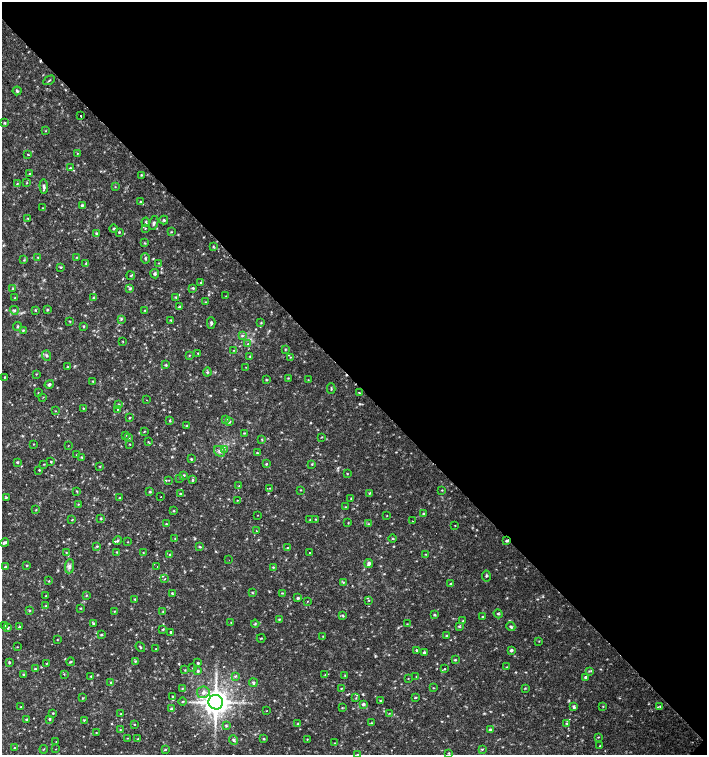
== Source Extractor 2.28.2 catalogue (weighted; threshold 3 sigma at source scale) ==
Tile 8 of 4 x 4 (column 4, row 2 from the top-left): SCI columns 4454-5863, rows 3012-4516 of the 6023 x 6029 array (HDU 1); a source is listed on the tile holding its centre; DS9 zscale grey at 2 x 2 block average (1 PNG px = mean of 2 x 2 image px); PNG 709 x 757 px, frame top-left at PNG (2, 2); each listed source drawn as its Kron ellipse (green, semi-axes under 4 px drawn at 4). Shown black and unused: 50% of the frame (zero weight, under 2 of 3 exposures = <1% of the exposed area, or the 3 px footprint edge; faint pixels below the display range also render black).
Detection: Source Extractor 2.28.2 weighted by HDU 2 'WHT'; one run over the whole footprint, this tile lists its part. Background 0.0332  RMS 0.0036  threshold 0.0164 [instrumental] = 3 sigma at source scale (4.5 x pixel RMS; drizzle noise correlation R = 1.50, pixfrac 1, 0.0396/0.0396 arcsec/px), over >= 5 px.
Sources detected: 302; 3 cosmic-ray / hot-pixel residue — neither listed nor drawn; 1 coinciding with a brighter row at this scale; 2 inside a brighter listed object's ellipse — not listed separately; the other 296 listed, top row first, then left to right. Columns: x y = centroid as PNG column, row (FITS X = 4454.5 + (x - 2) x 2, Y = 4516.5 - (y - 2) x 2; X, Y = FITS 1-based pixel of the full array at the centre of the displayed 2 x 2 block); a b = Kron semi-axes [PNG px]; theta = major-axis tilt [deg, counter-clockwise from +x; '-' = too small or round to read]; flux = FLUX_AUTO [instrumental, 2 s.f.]
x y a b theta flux
49 80 6 2 29 0.79
17 91 4 3 - 1.2
81 116 2 2 - 0.69
4 123 4 3 - 0.86
45 131 3 2 - 0.42
77 153 2 2 - 0.44
28 154 2 2 - 1.1
70 168 3 2 - 0.71
30 174 3 3 - 0.73
141 175 4 2 - 0.52
27 183 3 2 - 0.45
17 184 3 2 - 0.52
44 186 7 3 -84 2
115 187 2 2 - 0.38
141 202 3 2 - 0.58
82 205 3 3 - 0.96
42 208 3 2 - 0.47
27 218 3 2 - 0.46
164 220 4 2 - 0.96
146 222 4 3 - 1.1
154 223 7 3 76 1.6
145 228 3 2 - 0.54
114 229 4 3 - 0.96
119 232 3 3 - 0.75
171 232 3 2 - 0.54
96 234 3 3 - 0.92
145 243 3 2 - 0.61
213 247 3 3 - 0.71
38 257 3 2 - 0.62
77 257 3 2 - 0.5
145 258 5 3 - 1.1
24 260 3 2 - 0.72
86 263 3 2 - 0.72
159 263 3 2 - 0.39
61 267 3 3 - 0.8
155 274 5 4 - 1.6
131 276 4 3 - 0.92
200 283 3 2 - 0.62
193 288 4 3 - 1
13 289 3 3 - 0.77
130 289 4 3 - 1.2
226 296 3 2 - 0.35
176 297 3 3 - 0.81
15 298 3 2 - 0.5
93 298 3 2 - 0.71
205 302 3 2 - 0.37
179 307 3 3 - 0.93
14 310 4 3 - 1.1
35 310 3 2 - 0.62
47 310 3 3 - 0.81
144 310 3 2 - 0.39
121 319 4 3 - 1
171 320 3 3 - 0.89
70 321 3 2 - 0.61
211 323 6 2 -87 1.2
261 323 3 2 - 0.58
17 326 4 2 - 0.86
84 326 3 2 - 0.75
23 330 3 3 - 0.76
242 336 4 3 - 0.93
123 341 3 2 - 0.41
248 344 4 2 - 0.79
285 349 3 2 - 0.64
234 350 3 2 - 0.64
198 353 4 2 - 0.64
189 355 3 2 - 0.44
47 356 5 4 - 1.5
250 356 4 2 - 0.78
290 357 3 2 - 0.37
166 365 3 3 - 0.78
68 367 3 2 - 0.65
246 367 2 2 - 0.31
207 372 4 3 - 0.95
36 374 3 2 - 0.45
5 377 3 2 - 0.6
288 378 3 2 - 0.53
266 380 4 2 - 0.64
308 380 2 2 - 0.38
93 381 3 2 - 0.67
49 384 4 3 - 1.6
331 389 5 2 - 0.77
38 393 3 2 - 0.45
359 393 3 2 - 0.57
43 397 3 2 - 0.36
146 400 2 2 - 0.46
119 404 3 2 - 0.6
83 408 3 2 - 0.53
117 409 2 2 - 0.43
55 411 2 2 - 0.39
129 418 3 2 - 0.58
226 419 3 2 - 0.53
170 420 4 2 - 0.71
229 422 3 2 - 0.7
186 426 3 2 - 0.58
144 431 4 2 - 0.49
244 433 3 2 - 0.6
125 436 3 2 - 0.47
322 437 3 2 - 0.47
129 438 3 2 - 0.54
262 439 4 2 - 0.86
148 442 3 2 - 0.46
33 444 3 2 - 0.4
130 444 2 2 - 0.45
68 446 2 2 - 0.29
224 449 3 3 - 0.93
220 451 6 5 - 2.7
257 453 4 2 - 0.87
77 455 3 3 - 0.72
82 457 3 2 - 0.63
191 459 3 3 - 0.82
17 462 3 3 - 1
51 462 2 2 - 1.2
44 464 3 2 - 0.47
266 464 3 3 - 0.73
312 464 3 2 - 0.63
100 466 2 2 - 0.57
39 470 3 2 - 0.5
347 474 3 2 - 0.53
184 475 3 2 - 0.65
180 478 3 2 - 0.48
169 480 3 2 - 0.42
193 480 4 3 - 1.1
239 486 3 2 - 0.57
270 488 3 2 - 0.42
300 490 2 2 - 0.57
442 490 3 2 - 0.42
77 491 3 2 - 0.57
150 492 4 2 - 0.79
369 493 3 2 - 0.65
180 494 3 2 - 0.67
6 497 3 2 - 0.65
161 497 2 2 - 0.26
120 498 3 3 - 0.69
351 498 2 2 - 0.61
237 500 3 2 - 0.35
78 504 3 2 - 0.47
345 507 2 2 - 0.35
36 510 3 2 - 0.68
174 511 3 2 - 0.62
423 514 4 3 - 1.1
258 515 2 2 - 0.29
387 515 2 2 - 0.31
101 518 3 2 - 0.81
316 519 2 2 - 0.45
72 520 3 2 - 0.54
310 520 3 2 - 0.55
413 521 2 2 - 0.71
348 523 3 2 - 0.44
166 524 3 2 - 0.67
368 524 3 2 - 0.69
455 525 2 2 - 0.37
257 531 2 2 - 0.9
392 538 4 2 - 0.6
175 539 3 2 - 0.57
117 541 4 3 - 1.2
507 541 3 3 - 1.7
128 542 2 2 - 0.39
4 543 5 3 - 1.8
97 546 3 2 - 0.63
200 547 4 3 - 0.87
288 548 3 2 - 0.81
66 552 2 2 - 0.5
117 552 3 2 - 0.59
143 553 3 2 - 0.49
310 553 2 2 - 1.1
426 554 3 2 - 0.58
170 555 3 2 - 0.65
229 560 2 2 - 0.3
369 563 4 3 - 2.9
27 565 3 2 - 0.65
69 566 7 4 83 2.6
5 567 3 3 - 0.83
157 567 2 2 - 0.53
273 567 3 2 - 0.54
486 576 5 2 - 0.75
165 579 3 2 - 0.4
49 581 3 2 - 0.54
343 582 4 2 - 0.77
451 584 4 3 - 1
172 593 3 2 - 0.8
252 593 3 2 - 0.72
282 593 3 2 - 0.67
86 595 3 2 - 0.61
45 596 2 2 - 0.52
298 598 3 3 - 1
135 599 3 2 - 0.62
369 600 3 2 - 0.47
308 601 2 2 - 0.4
46 606 2 2 - 0.48
81 608 3 2 - 0.53
29 611 3 2 - 0.78
114 611 3 2 - 0.45
163 612 3 2 - 0.58
498 614 5 3 - 1.3
434 615 3 2 - 0.84
343 616 4 2 - 0.76
482 617 3 2 - 0.46
279 619 3 2 - 0.56
463 621 4 3 - 0.74
231 622 3 2 - 0.35
93 623 3 3 - 0.85
255 624 4 2 - 0.74
407 624 3 2 - 0.44
5 626 3 2 - 0.6
459 626 4 3 - 0.96
19 627 3 3 - 1.3
511 627 4 3 - 1.2
8 628 4 3 - 1.2
163 629 3 3 - 0.83
171 632 3 2 - 0.88
102 635 3 3 - 0.75
323 636 2 2 - 0.46
447 636 3 2 - 0.8
261 638 4 2 - 0.51
57 640 3 2 - 0.42
539 641 3 2 - 0.42
17 647 3 2 - 0.37
140 647 5 2 - 0.87
156 649 3 2 - 0.62
416 650 3 2 - 0.92
511 650 3 3 - 1.6
424 653 3 3 - 1.5
455 660 3 3 - 0.81
135 661 3 3 - 0.78
9 662 4 3 - 0.9
70 662 4 2 - 0.72
47 663 3 2 - 0.45
198 663 3 3 - 0.89
507 667 3 2 - 0.4
193 668 3 2 - 0.39
35 669 3 3 - 0.87
445 669 2 2 - 1.1
185 670 3 2 - 0.51
198 671 3 3 - 1.2
589 671 4 2 - 0.74
23 674 3 3 - 0.77
64 674 3 2 - 0.61
325 675 3 2 - 0.56
91 676 3 2 - 0.52
235 676 4 3 - 1
345 676 3 2 - 0.69
416 677 3 2 - 0.57
585 677 4 3 - 1.3
408 678 3 2 - 0.33
111 682 3 2 - 0.53
253 683 4 3 - 1.6
182 688 2 2 - 0.51
341 688 2 2 - 0.58
433 688 3 2 - 0.4
525 688 3 2 - 0.52
203 692 6 6 - 3.6
173 696 3 2 - 0.68
83 698 3 2 - 0.55
356 698 3 2 - 0.63
415 698 4 2 - 0.69
183 701 4 2 - 0.63
380 701 3 2 - 0.58
216 702 7 7 - 760
363 704 4 3 - 1.5
603 706 3 2 - 0.51
660 706 4 2 - 0.78
21 707 2 2 - 0.41
574 707 4 3 - 1.7
342 708 3 2 - 0.52
171 709 4 3 - 1.3
266 711 2 2 - 0.31
53 713 2 2 - 0.61
389 713 2 2 - 0.39
121 714 3 2 - 0.5
26 719 3 2 - 0.64
50 719 4 3 - 1.1
84 720 3 2 - 0.62
298 723 3 2 - 0.69
371 723 3 2 - 0.56
134 724 2 2 - 0.5
567 724 4 3 - 1.1
226 725 4 3 - 0.92
120 730 3 2 - 0.52
490 730 4 3 - 1.8
96 733 2 2 - 0.38
598 737 3 2 - 0.45
127 738 3 2 - 0.39
138 739 3 2 - 0.52
264 739 2 2 - 0.83
307 739 3 2 - 0.37
234 740 5 4 - 1.6
56 742 2 2 - 0.38
334 743 3 2 - 0.46
600 746 3 2 - 0.47
14 748 3 3 - 0.69
44 749 4 2 - 0.51
56 749 3 2 - 0.31
165 749 3 3 - 0.72
482 749 3 2 - 0.87
449 753 3 2 - 0.57
357 754 3 2 - 0.42
Overlapping masked pixels (flux is a lower limit): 1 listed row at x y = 507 541
Isophote crosses this tile's border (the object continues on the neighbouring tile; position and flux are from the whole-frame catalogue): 1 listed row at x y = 357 754
Diffuse or blended objects may show on this block-average render without a row.